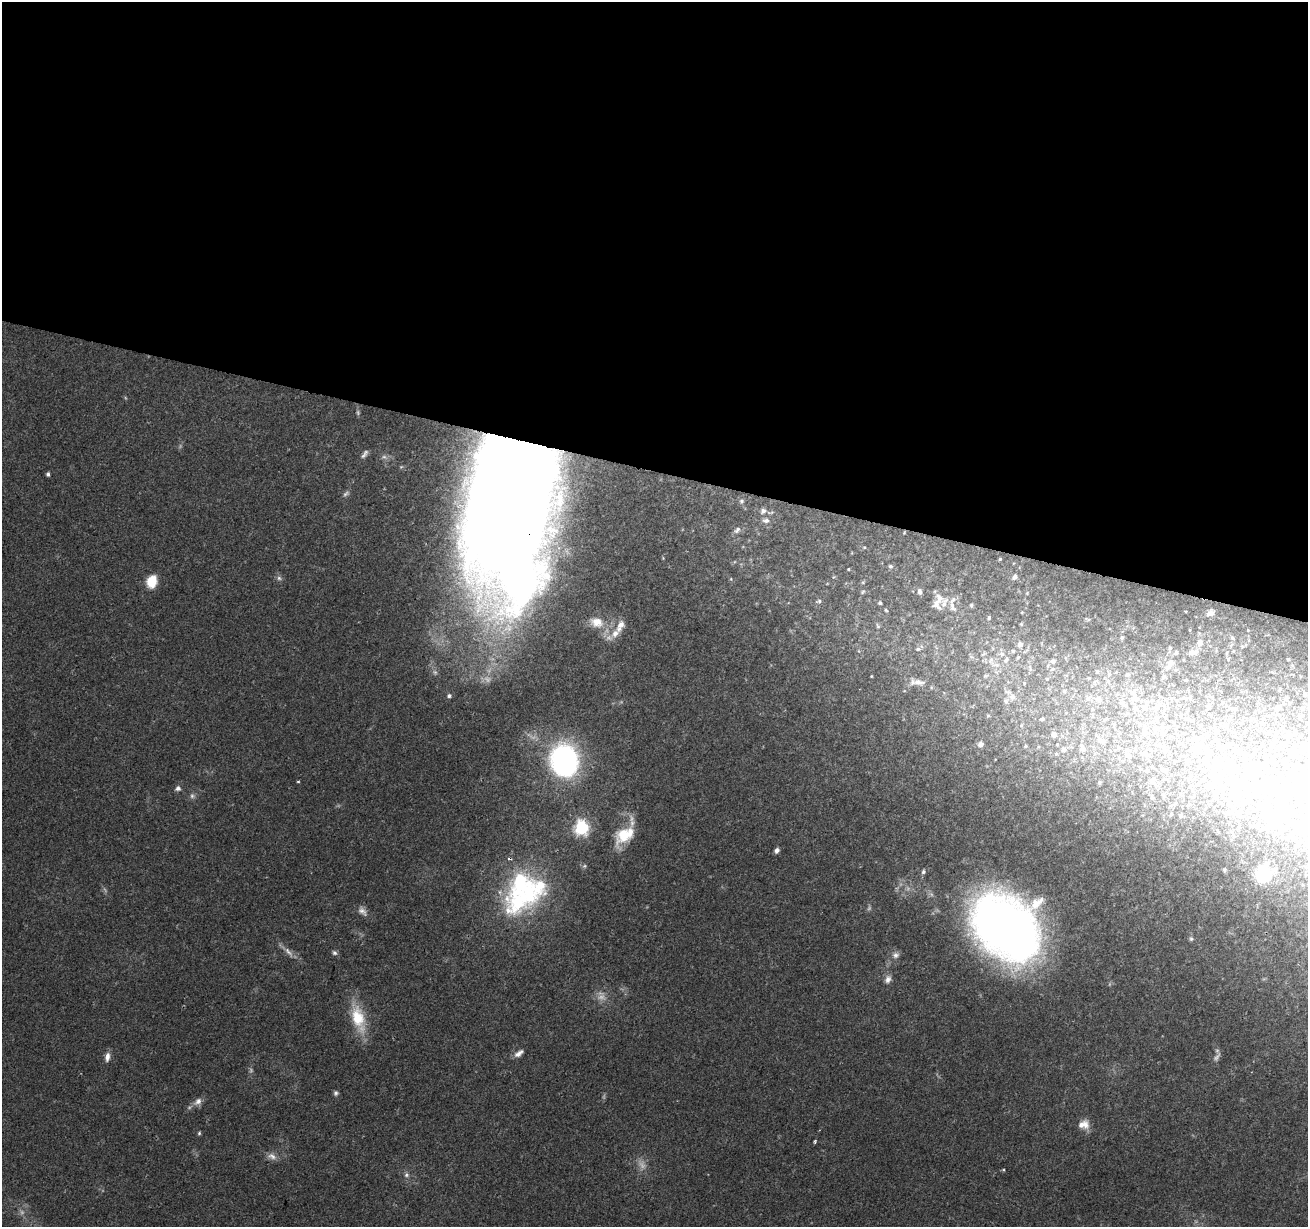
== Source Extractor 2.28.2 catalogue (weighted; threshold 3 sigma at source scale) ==
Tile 3 of 4 x 4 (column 3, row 1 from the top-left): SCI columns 2611-3916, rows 3897-5121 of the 5229 x 5404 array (HDU 1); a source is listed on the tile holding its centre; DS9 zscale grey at full resolution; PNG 1310 x 1229 px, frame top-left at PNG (2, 2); no overlay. Shown black and unused: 38% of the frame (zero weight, under 2 of 3 exposures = <1% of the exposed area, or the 3 px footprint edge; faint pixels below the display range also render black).
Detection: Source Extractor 2.28.2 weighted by HDU 2 'WHT'; one run over the whole footprint, this tile lists its part. Background 0.0903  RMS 0.0059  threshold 0.0267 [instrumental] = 3 sigma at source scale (4.5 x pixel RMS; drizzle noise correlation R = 1.50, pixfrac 1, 0.0396/0.0396 arcsec/px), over >= 5 px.
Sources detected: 183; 6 too faint to see at this stretch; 25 inside a brighter object's white glare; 1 cosmic-ray / hot-pixel residue — not listed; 18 inside a brighter listed object's ellipse — not listed separately; the other 133 listed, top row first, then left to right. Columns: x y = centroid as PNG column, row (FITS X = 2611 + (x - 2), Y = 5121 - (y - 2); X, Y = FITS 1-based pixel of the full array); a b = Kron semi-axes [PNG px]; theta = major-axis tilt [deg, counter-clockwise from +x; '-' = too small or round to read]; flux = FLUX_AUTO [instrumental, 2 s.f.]
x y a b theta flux
365 454 13 5 55 2.1
384 457 10 6 -11 2.7
48 474 4 3 - 1.4
346 494 10 5 37 1.6
511 494 135 59 83 2000
741 501 7 6 - 1.2
763 511 7 6 - 2.2
766 520 9 6 -5 2.2
737 530 10 6 47 1.9
904 533 5 3 - 0.45
864 547 5 3 - 0.61
1000 559 3 3 - 0.58
890 566 6 5 - 1.1
848 569 3 3 - 0.54
1014 577 8 5 44 2
279 578 6 6 - 1.5
152 581 13 10 75 12
919 591 6 5 - 1.9
863 592 6 4 46 0.74
819 601 7 5 15 1.1
880 603 4 4 - 1.1
944 603 23 9 53 6.3
971 605 6 5 - 0.98
886 610 5 3 - 0.6
1186 611 2 2 - 0.51
1022 612 5 3 - 0.44
1210 613 6 4 21 2.9
989 617 6 4 88 1.1
596 622 19 13 -11 9.3
1021 624 4 4 - 0.72
620 626 19 10 64 6.2
878 626 6 5 - 0.8
1122 638 5 4 - 0.77
1232 638 6 5 - 1.1
1200 642 9 8 - 3.4
1020 644 6 6 - 3.4
1170 648 5 5 - 0.79
918 649 6 5 - 1.1
1013 651 5 5 - 1.2
1176 652 6 4 74 0.96
1192 653 10 7 15 4
983 654 7 4 44 1.1
1002 654 8 7 - 2.6
1018 657 6 4 45 0.84
1288 659 3 3 - 0.5
1006 660 9 7 51 2.7
1053 661 6 6 - 2.2
1171 663 10 7 35 3.3
996 665 13 6 -6 3.3
1053 669 6 4 1 1.2
1097 671 6 5 - 1.1
1109 674 6 6 - 1.3
871 676 4 2 - 0.4
985 676 7 4 30 0.99
1164 676 6 5 - 1.3
1089 678 6 3 -17 0.68
918 682 20 8 -9 5.2
1024 683 5 3 - 0.57
1280 689 3 3 - 0.6
1064 691 7 5 -47 1.5
1305 694 5 4 - 0.84
449 696 5 5 - 1.3
1012 697 9 8 - 3.3
1099 698 12 11 - 6.4
1135 698 14 10 61 7
1186 698 7 4 -18 1.1
1164 706 7 4 -71 1.2
1278 707 6 5 - 2.2
1145 708 10 8 -16 3.8
1302 708 5 5 - 0.85
988 715 5 3 - 0.55
1042 719 7 4 7 1.4
1153 721 9 5 26 2.5
1144 732 16 8 -90 6.1
1054 734 7 7 - 3.7
1207 735 6 5 - 1.4
1101 740 17 9 -19 6.6
980 744 7 6 - 2.1
1057 744 5 4 - 0.83
1307 745 8 8 - 2.6
1025 746 5 4 - 0.74
1164 746 9 6 77 2.2
1228 746 8 6 28 2
1271 746 11 7 78 3.1
1119 747 7 6 - 1.9
1280 747 8 6 -14 2.1
1197 748 13 9 -82 6.3
1064 749 8 7 - 3.5
1082 749 10 8 -60 4.9
1238 753 7 4 -18 1.5
1056 754 6 4 -18 0.87
1143 754 6 6 - 1.4
1128 755 12 7 -46 3.6
564 761 27 23 -79 130
1186 762 6 4 90 1
1218 763 20 12 -11 12
1165 770 8 6 -28 2.3
1147 771 6 5 - 1.2
298 781 4 3 - 0.6
1153 781 12 8 70 3.4
1100 782 6 4 71 0.71
178 788 7 6 - 1.8
1250 788 42 22 -5 53
192 796 7 7 - 1.7
1152 797 7 5 -18 1.1
1234 809 10 7 -45 4.2
1171 814 6 5 - 1.2
1181 815 6 6 - 1.5
1257 826 8 7 - 2
581 828 7 6 - 110
624 835 27 15 37 18
777 850 5 4 - 2
584 866 6 5 - 1
923 872 6 5 - 1.1
1263 874 8 8 - 48
518 902 47 36 45 63
362 911 14 8 -44 3.2
1006 927 58 44 -44 450
1191 939 6 5 - 1.1
288 952 18 6 -49 3.7
334 953 7 6 - 1.4
896 955 10 8 33 2.6
888 979 11 8 67 3
358 1018 37 16 -74 21
519 1053 13 6 34 3
107 1057 12 6 80 3.3
336 1093 6 6 - 1.4
198 1101 13 9 39 3.8
1085 1124 14 10 -76 5
199 1133 5 4 - 0.85
814 1141 4 3 - 0.73
272 1156 14 8 -22 3.5
406 1175 8 7 - 1.8
Overlapping masked pixels (flux is a lower limit): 1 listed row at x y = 511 494
Isophote crosses this tile's border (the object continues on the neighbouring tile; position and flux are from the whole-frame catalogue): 1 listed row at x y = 1307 745
Unlisted compact peaks at least as high as the median listed source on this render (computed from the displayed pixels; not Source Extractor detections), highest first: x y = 1003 1170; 863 582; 731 579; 833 577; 125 397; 1109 984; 1027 593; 621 702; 858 651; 734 562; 604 1095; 827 583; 104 889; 1021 725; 180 445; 338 806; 647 907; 1086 618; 1264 979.